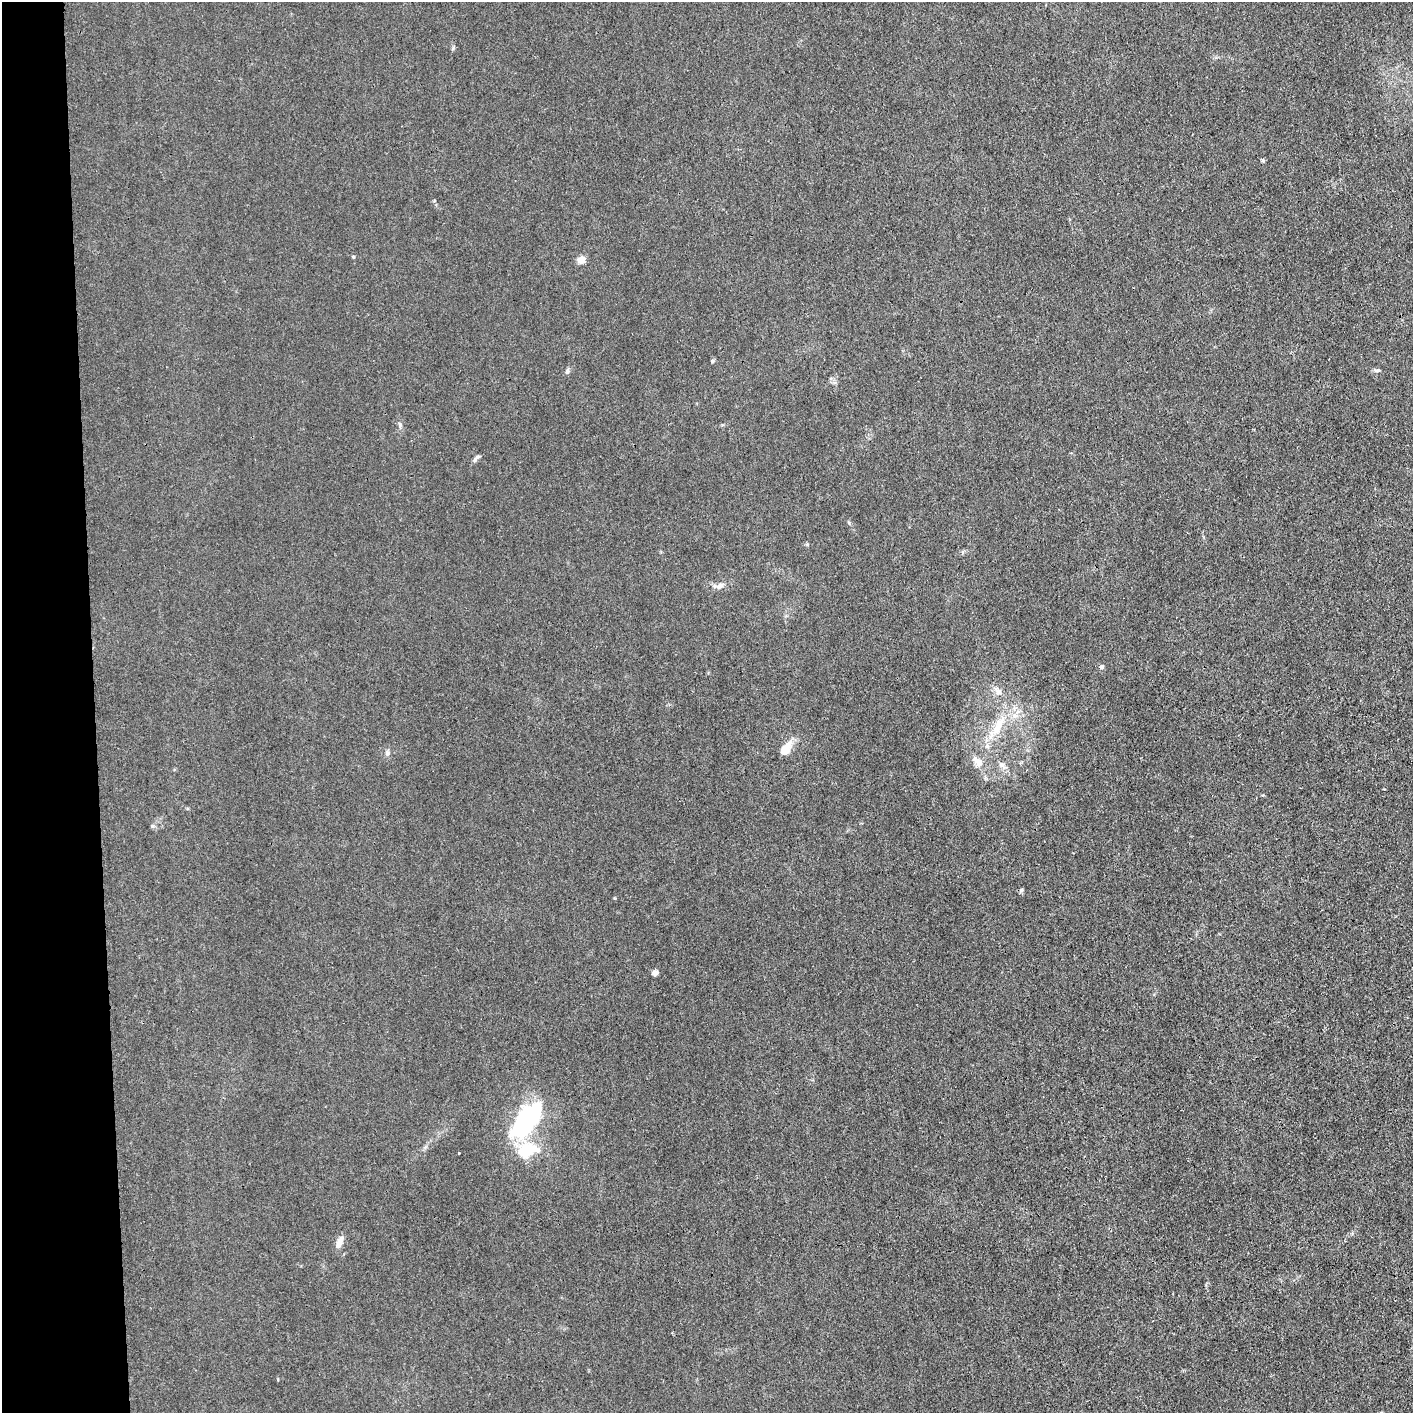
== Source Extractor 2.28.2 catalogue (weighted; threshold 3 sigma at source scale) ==
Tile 4 of 3 x 3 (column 1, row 2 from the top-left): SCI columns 12-1422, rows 1412-2822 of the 4257 x 4233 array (HDU 1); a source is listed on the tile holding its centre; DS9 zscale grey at full resolution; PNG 1415 x 1415 px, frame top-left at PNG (2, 2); no overlay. Shown black and unused: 7% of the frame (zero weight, under 3 of 4 exposures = <1% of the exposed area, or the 3 px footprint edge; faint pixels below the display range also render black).
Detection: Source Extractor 2.28.2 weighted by HDU 2 'WHT'; one run over the whole footprint, this tile lists its part. Background 0.0296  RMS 0.0053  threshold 0.0237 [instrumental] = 3 sigma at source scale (4.5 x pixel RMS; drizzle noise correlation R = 1.50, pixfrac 1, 0.05/0.05 arcsec/px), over >= 5 px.
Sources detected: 26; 2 inside a brighter object's white glare — not listed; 1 inside a brighter listed object's ellipse — not listed separately; the other 23 listed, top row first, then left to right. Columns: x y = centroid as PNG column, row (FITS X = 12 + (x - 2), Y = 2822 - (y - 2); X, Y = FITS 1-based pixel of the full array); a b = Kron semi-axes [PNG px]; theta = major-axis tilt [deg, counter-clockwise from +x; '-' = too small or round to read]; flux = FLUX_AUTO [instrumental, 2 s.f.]
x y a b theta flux
1263 160 5 5 - 0.67
353 257 4 4 - 0.49
581 260 5 5 - 10
712 361 5 4 - 0.69
1376 370 7 4 -18 0.89
567 371 6 5 - 1
400 424 6 4 -88 0.88
475 460 7 5 52 1.1
963 552 6 4 -71 0.63
719 586 18 6 14 2.9
1101 667 6 5 - 1.4
998 691 14 8 -53 3.2
1015 716 7 6 - 2
998 726 33 11 64 14
785 749 15 9 50 8.3
387 753 7 6 - 1.5
978 761 18 9 -36 5.5
1002 765 13 7 -49 2.7
1021 890 7 4 19 0.79
655 973 7 6 - 1.6
524 1124 27 18 62 58
527 1150 20 14 17 21
339 1242 16 7 69 3.6
Unlisted compact peaks at least as high as the median listed source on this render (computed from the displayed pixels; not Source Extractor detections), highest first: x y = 453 48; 152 826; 849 523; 459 1153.